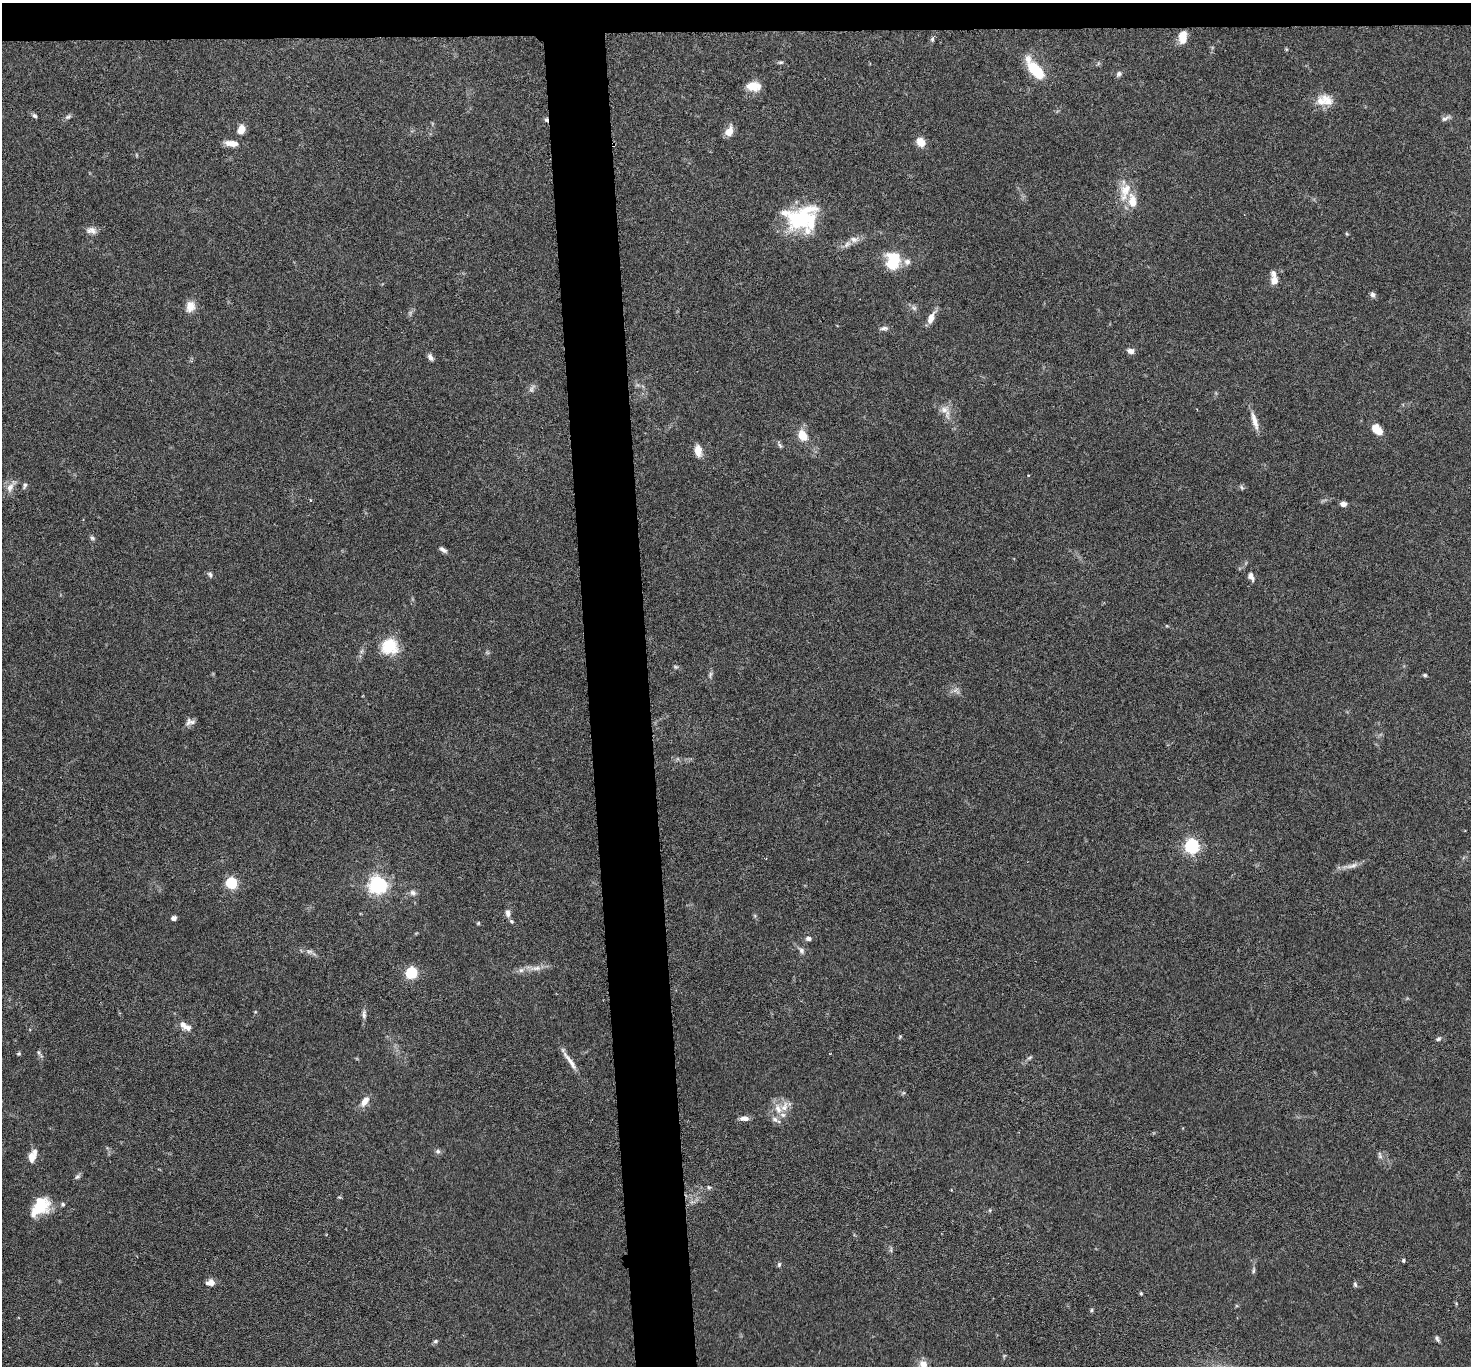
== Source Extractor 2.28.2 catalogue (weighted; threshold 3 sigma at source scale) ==
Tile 2 of 3 x 3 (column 2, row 1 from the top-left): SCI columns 1474-2942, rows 2895-4258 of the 4415 x 4386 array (HDU 1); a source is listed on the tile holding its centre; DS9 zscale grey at full resolution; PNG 1473 x 1368 px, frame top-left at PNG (2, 3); no overlay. Shown black and unused: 6% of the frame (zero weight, under 3 of 6 exposures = <1% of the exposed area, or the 3 px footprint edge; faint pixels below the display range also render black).
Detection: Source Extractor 2.28.2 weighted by HDU 2 'WHT'; one run over the whole footprint, this tile lists its part. Background 0.0464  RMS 0.0023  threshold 0.00947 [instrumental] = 3 sigma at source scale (4.09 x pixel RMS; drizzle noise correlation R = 1.36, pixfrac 0.8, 0.05/0.05 arcsec/px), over >= 5 px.
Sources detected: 111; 1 inside a brighter object's white glare — not listed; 12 inside a brighter listed object's ellipse — not listed separately; the other 98 listed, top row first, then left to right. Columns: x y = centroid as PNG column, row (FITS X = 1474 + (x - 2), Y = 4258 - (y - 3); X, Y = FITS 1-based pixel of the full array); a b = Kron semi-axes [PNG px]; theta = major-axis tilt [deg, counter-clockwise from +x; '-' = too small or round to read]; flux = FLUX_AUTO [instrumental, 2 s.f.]
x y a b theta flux
1183 37 14 8 85 2.7
932 39 7 5 69 0.42
780 62 8 4 0 0.36
1034 70 25 10 -55 8.3
1119 74 8 6 59 0.52
753 86 16 10 -2 3
1321 101 16 14 -39 2.7
35 116 7 5 -42 0.45
68 117 9 5 30 0.52
1446 118 14 5 29 0.66
546 120 5 4 - 0.45
241 129 10 8 65 1.9
729 131 13 9 60 1.9
921 142 11 9 -53 2.3
232 143 15 7 -7 2.1
1125 190 21 13 65 4
802 218 40 28 18 16
91 230 15 9 -7 1.4
1347 234 5 4 - 0.22
854 239 12 8 4 1.3
893 260 21 15 84 7.2
1274 280 11 9 -86 1.6
1372 294 7 6 - 0.65
190 306 15 11 72 2.1
914 308 9 6 -30 0.64
931 318 15 7 65 1.9
884 328 12 5 7 0.66
1131 351 9 7 -16 0.97
430 357 9 5 -57 0.77
531 389 7 6 - 0.64
945 411 23 10 -62 2.5
1254 421 26 6 -73 2
1377 430 11 7 -47 4.1
802 435 12 9 -60 3.7
780 445 8 5 -56 0.45
698 451 14 8 -81 2
1028 475 3 2 - 0.14
25 486 9 5 66 0.47
10 487 18 8 60 1.6
1242 488 7 4 -59 0.35
310 500 4 2 - 0.19
1343 504 7 5 -10 0.93
92 538 7 5 -17 0.42
443 550 11 5 -34 0.72
210 574 8 6 -47 0.49
1251 576 10 6 -67 1.1
389 646 21 19 8 6.1
675 667 7 5 -20 0.33
710 675 10 5 78 0.53
1425 675 5 4 - 0.32
956 690 9 3 45 0.48
190 722 12 8 3 0.94
1192 846 7 6 - 35
1352 866 18 5 22 1.4
231 883 6 6 - 18
378 885 7 7 - 63
413 893 9 8 - 0.83
508 913 9 6 -81 0.95
173 918 6 5 - 0.67
511 921 6 5 - 0.43
478 923 5 4 - 0.24
808 938 7 5 -2 0.63
802 950 8 7 - 0.71
309 951 9 4 8 0.58
536 968 13 7 6 1.4
521 970 7 6 - 0.61
411 973 6 6 - 19
364 1015 13 5 -86 0.75
183 1025 11 8 -68 1.2
900 1037 5 4 - 0.25
1438 1039 7 5 22 0.43
19 1053 6 4 18 0.27
39 1053 8 4 -53 0.44
1029 1058 7 4 19 0.35
570 1061 31 5 -55 1.9
365 1101 14 7 55 1.9
778 1109 15 8 -70 2.2
744 1118 11 6 0 1.1
438 1151 7 6 - 0.55
1380 1155 11 5 -78 0.58
31 1156 12 8 82 2.1
77 1177 8 6 37 0.49
709 1187 5 4 - 0.34
339 1197 6 3 -17 0.21
63 1204 5 4 - 0.32
40 1207 26 16 46 6.6
990 1210 6 3 73 0.24
891 1250 9 3 85 0.37
1403 1260 5 4 - 0.33
779 1264 7 4 64 0.34
1253 1271 7 4 88 0.37
211 1282 9 8 - 1.4
1355 1284 7 5 -72 0.41
1141 1293 5 4 - 0.26
1092 1310 6 4 89 0.29
1437 1339 8 5 -67 0.49
436 1341 6 5 - 0.39
923 1364 9 8 - 1.8
Overlapping masked pixels (flux is a lower limit): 1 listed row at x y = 546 120
Isophote crosses this tile's border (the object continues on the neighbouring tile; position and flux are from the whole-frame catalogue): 1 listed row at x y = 923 1364